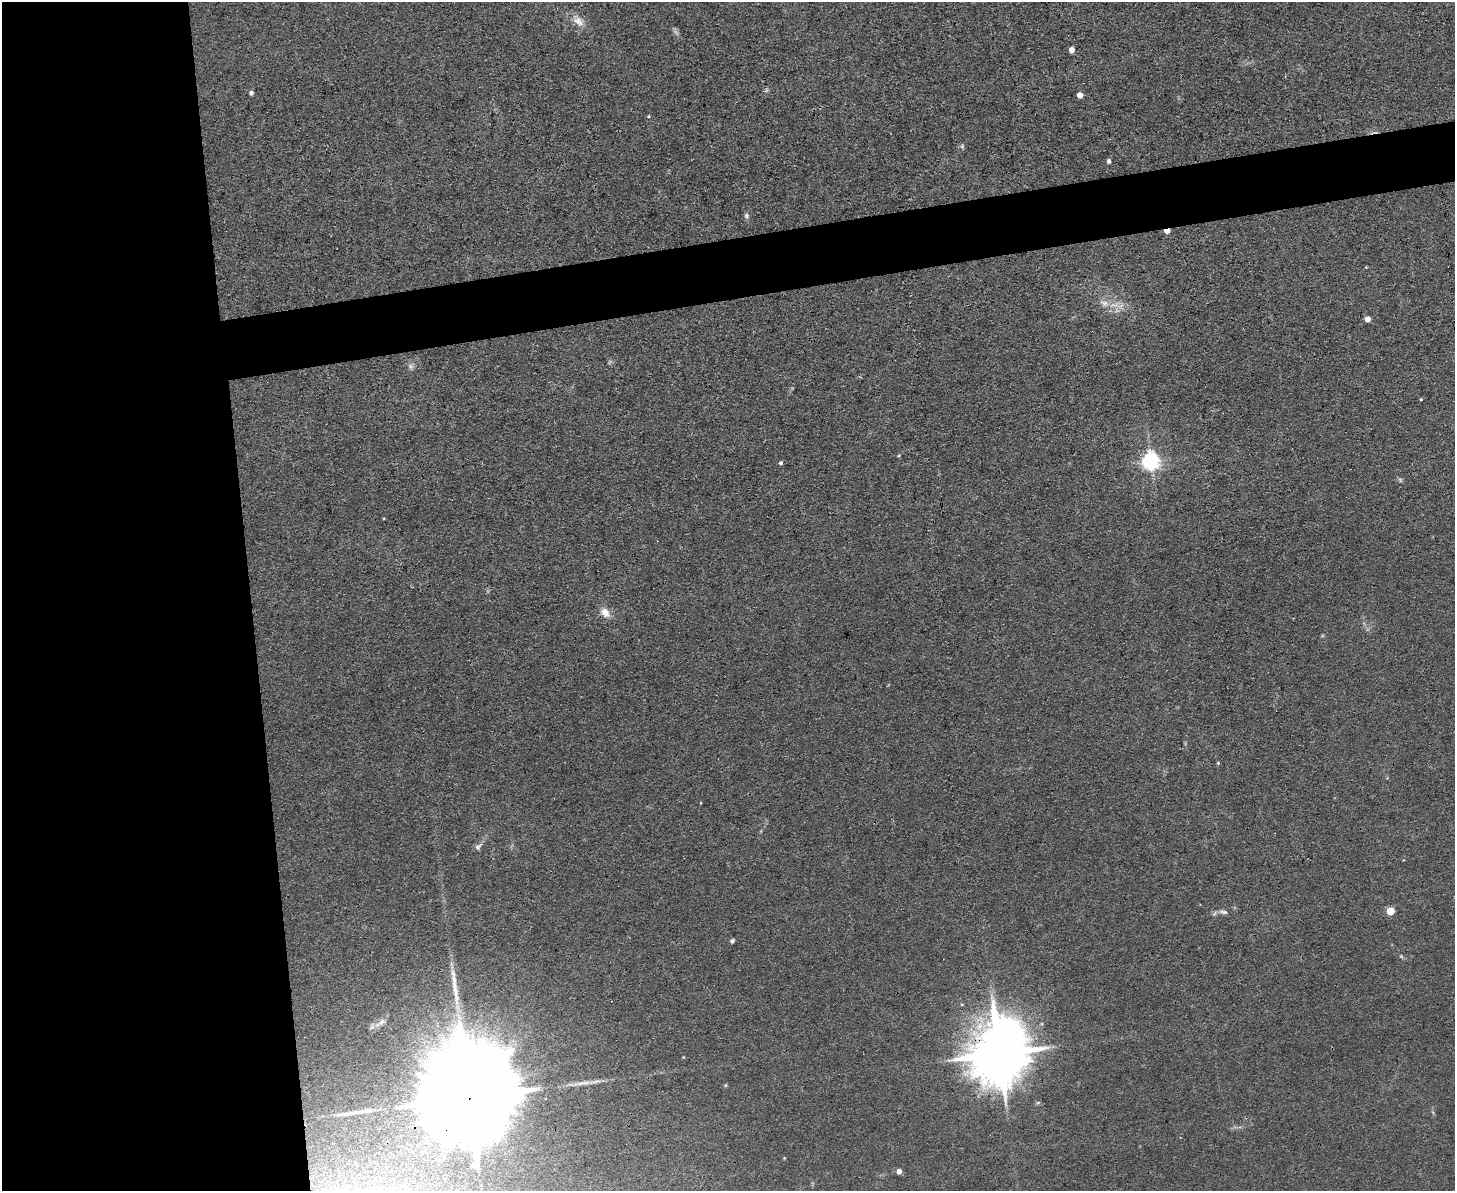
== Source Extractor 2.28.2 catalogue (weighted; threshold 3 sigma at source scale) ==
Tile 7 of 3 x 4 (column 1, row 3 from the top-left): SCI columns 131-1583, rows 1190-2378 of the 4732 x 4757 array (HDU 1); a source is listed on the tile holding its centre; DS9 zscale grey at full resolution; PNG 1457 x 1193 px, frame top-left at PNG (2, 2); no overlay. Shown black and unused: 21% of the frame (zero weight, under 3 of 4 exposures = <1% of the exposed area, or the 3 px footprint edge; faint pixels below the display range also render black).
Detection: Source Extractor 2.28.2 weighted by HDU 2 'WHT'; one run over the whole footprint, this tile lists its part. Background 0.0426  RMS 0.0052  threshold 0.0232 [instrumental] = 3 sigma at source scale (4.5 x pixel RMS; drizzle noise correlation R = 1.50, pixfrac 1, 0.05/0.05 arcsec/px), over >= 5 px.
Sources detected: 30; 1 long thin detection or spike segment (spike, bleed or trail) — not listed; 1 inside a brighter listed object's ellipse — not listed separately; the other 28 listed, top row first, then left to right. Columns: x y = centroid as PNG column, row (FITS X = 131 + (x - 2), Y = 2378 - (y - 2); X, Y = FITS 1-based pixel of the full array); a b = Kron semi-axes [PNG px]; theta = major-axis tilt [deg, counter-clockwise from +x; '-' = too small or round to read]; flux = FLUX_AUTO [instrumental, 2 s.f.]
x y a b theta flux
578 21 15 9 -36 5.1
1072 50 4 4 - 4.6
251 93 5 5 - 1.2
1080 95 5 4 - 4.9
962 146 7 5 45 0.96
1109 161 4 4 - 1.6
746 215 7 5 -89 1.2
1167 231 5 3 - 6.3
1104 303 13 8 -26 4
1367 319 4 4 - 5.9
411 366 8 6 -22 1.6
1421 399 3 3 - 0.44
1151 461 6 6 - 210
781 463 4 4 - 0.96
605 612 13 10 -45 5.2
1218 763 4 4 - 0.54
478 846 13 6 42 1.9
1390 911 5 5 - 16
1223 912 13 5 -13 1.8
732 941 5 4 - 1.3
1401 956 6 4 -45 0.69
382 1022 10 7 38 2.1
1000 1054 18 15 80 3900
581 1083 23 4 12 3.7
726 1085 5 3 - 0.53
469 1097 49 19 -85 29000
1038 1102 6 4 19 0.68
899 1171 5 4 - 3.4
Overlapping masked pixels (flux is a lower limit): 3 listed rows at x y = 1167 231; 1000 1054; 469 1097